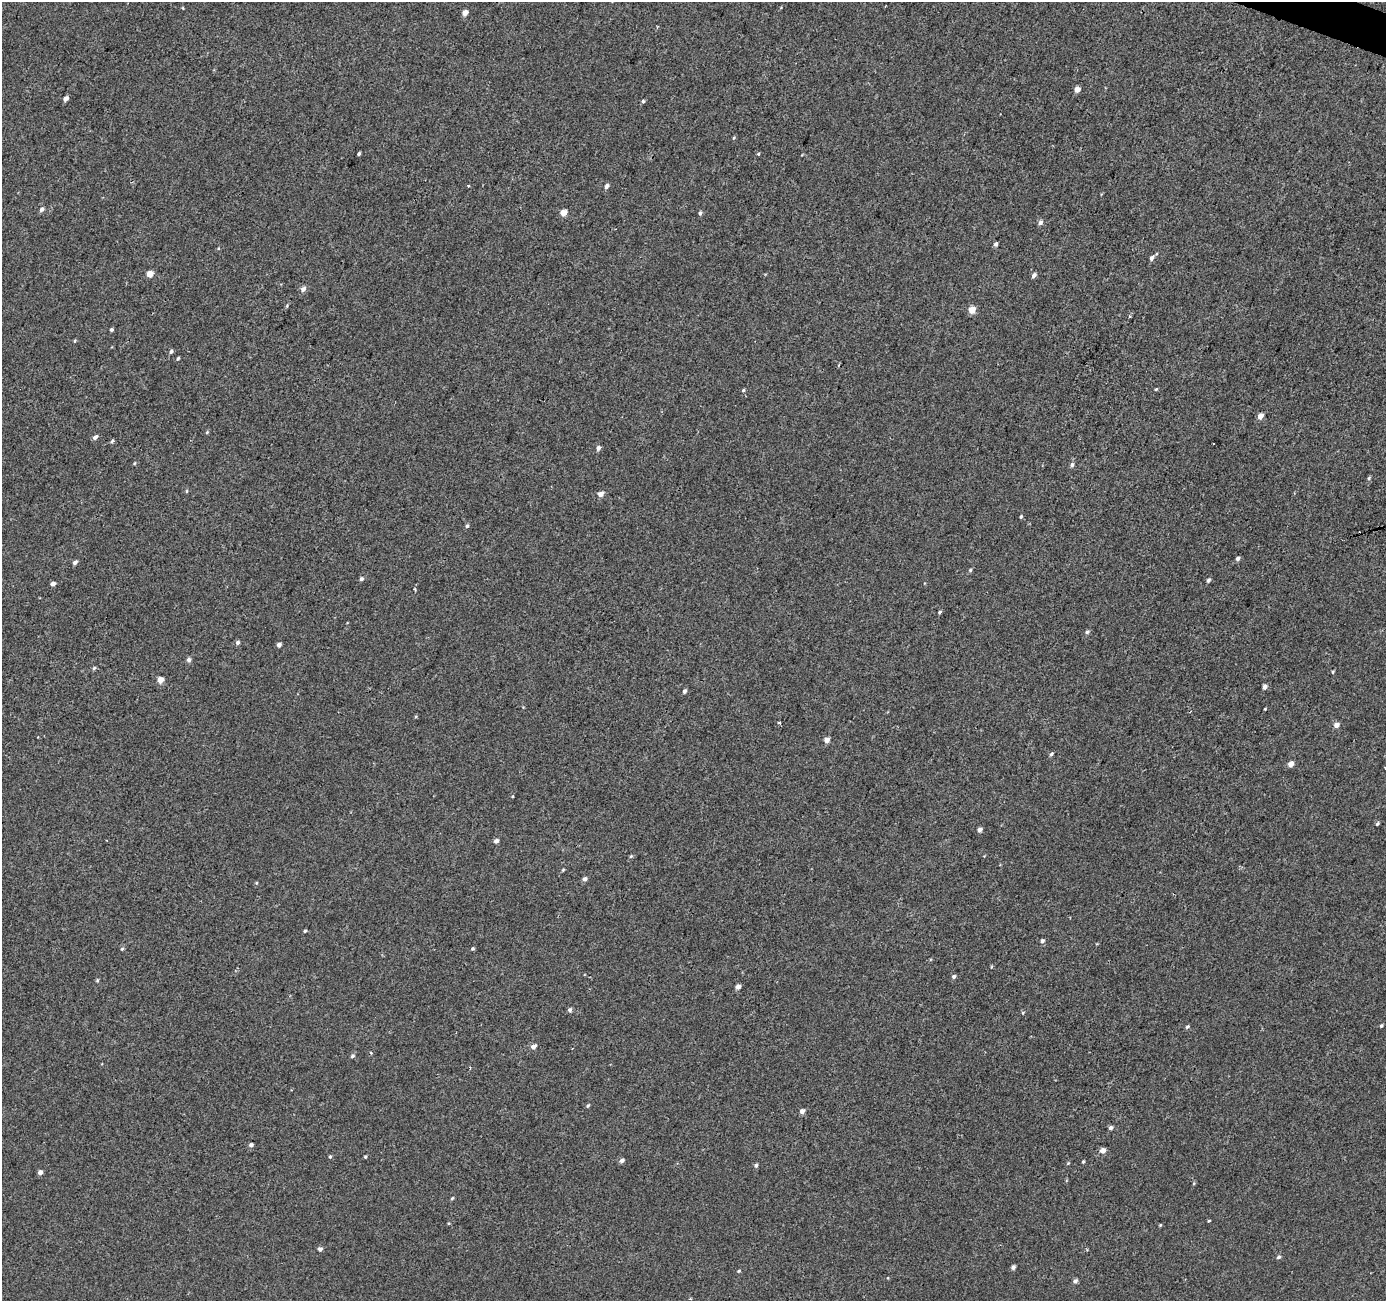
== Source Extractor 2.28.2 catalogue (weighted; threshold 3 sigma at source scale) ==
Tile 10 of 4 x 4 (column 2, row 3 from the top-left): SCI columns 1390-2773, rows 1572-2870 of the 5541 x 5676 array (HDU 1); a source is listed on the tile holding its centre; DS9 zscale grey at full resolution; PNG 1388 x 1303 px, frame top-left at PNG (2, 2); no overlay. Shown black and unused: <1% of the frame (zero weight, under 2 of 3 exposures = <1% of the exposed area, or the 3 px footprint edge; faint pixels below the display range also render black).
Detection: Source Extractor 2.28.2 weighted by HDU 2 'WHT'; one run over the whole footprint, this tile lists its part. Background -5.98e-04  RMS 0.0041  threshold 0.0186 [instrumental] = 3 sigma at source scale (4.5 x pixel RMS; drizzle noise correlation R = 1.50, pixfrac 1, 0.0396/0.0396 arcsec/px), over >= 5 px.
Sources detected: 109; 1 cosmic-ray / hot-pixel residue — not listed; the other 108 listed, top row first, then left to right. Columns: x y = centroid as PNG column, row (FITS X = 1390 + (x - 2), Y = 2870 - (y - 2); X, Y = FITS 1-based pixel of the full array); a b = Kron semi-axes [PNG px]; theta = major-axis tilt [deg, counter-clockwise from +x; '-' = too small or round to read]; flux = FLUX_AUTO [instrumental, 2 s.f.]
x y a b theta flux
183 8 5 3 - 0.32
465 13 5 4 - 3.1
1077 89 4 4 - 3.6
66 98 6 4 36 1.6
643 101 4 3 - 0.82
734 138 5 4 - 0.47
359 154 4 3 - 0.74
758 154 5 3 - 0.39
468 186 3 3 - 0.49
606 186 6 4 64 1.3
41 209 6 5 - 1.2
563 213 5 4 - 4.8
700 213 5 4 - 0.8
1040 223 6 5 - 1.5
996 244 5 4 - 1
1152 258 6 4 52 1.4
150 274 5 4 - 5.5
1034 275 6 4 58 1.4
303 289 6 5 - 1.8
287 306 5 3 - 0.43
972 310 5 5 - 6.5
1130 316 4 3 - 0.45
111 330 4 3 - 0.71
75 341 5 3 - 0.44
171 351 5 4 - 0.96
178 358 4 3 - 0.51
1156 389 4 3 - 0.44
743 390 5 4 - 0.49
1260 416 5 4 - 3.3
207 432 5 4 - 0.46
95 437 5 4 - 1.4
112 441 4 3 - 0.98
598 448 6 4 57 1.3
134 463 4 3 - 0.37
1072 465 6 5 - 0.97
1369 478 5 4 - 0.58
187 491 5 3 - 0.43
600 494 5 4 - 2.9
1021 516 4 3 - 0.54
467 526 5 4 - 0.72
1238 559 5 4 - 1.1
75 562 5 4 - 1.2
970 570 5 4 - 0.59
361 579 4 4 - 0.93
1208 580 5 4 - 0.94
53 584 5 4 - 1.5
414 589 4 3 - 0.45
939 612 5 3 - 0.6
1087 632 6 5 - 0.94
238 642 5 5 - 1.1
279 645 4 4 - 1.5
189 660 5 5 - 1.4
94 668 5 5 - 0.65
1333 672 4 3 - 0.46
160 680 5 4 - 4.6
1265 687 5 4 - 1.7
684 691 5 4 - 1.1
1265 709 3 2 - 0.34
779 723 4 3 - 0.91
1336 725 5 4 - 2.7
827 740 5 4 - 2.8
1051 754 5 4 - 0.79
1291 764 5 4 - 3.2
1385 769 3 2 - 0.55
1377 824 4 4 - 0.64
980 829 4 4 - 1.8
496 841 4 4 - 1.7
631 856 6 4 44 0.55
563 870 4 3 - 0.47
585 879 5 5 - 1.3
256 883 4 3 - 0.42
305 931 4 3 - 0.56
1042 941 5 4 - 0.98
122 949 5 4 - 0.5
473 949 3 3 - 0.56
954 976 5 4 - 0.87
97 980 5 4 - 0.49
738 987 5 4 - 2.2
570 1010 5 4 - 1.2
1023 1013 5 4 - 0.45
1381 1026 4 3 - 0.58
1187 1027 5 4 - 0.71
533 1046 5 4 - 2.4
370 1053 4 3 - 0.57
352 1056 5 4 - 0.78
470 1067 4 3 - 0.38
588 1106 5 4 - 0.55
802 1111 5 4 - 1.7
1111 1128 5 4 - 1.3
251 1145 5 4 - 1.2
1103 1150 5 4 - 2.7
330 1157 4 4 - 0.53
365 1157 4 3 - 0.49
622 1160 5 4 - 1.3
1083 1162 4 3 - 0.49
756 1165 5 4 - 0.9
40 1172 4 4 - 1.7
1194 1183 5 3 - 0.42
452 1198 5 4 - 0.5
1209 1221 4 3 - 0.38
1160 1225 4 4 - 0.39
320 1249 5 4 - 1.2
1278 1257 5 5 - 0.84
1013 1267 4 4 - 1.2
739 1271 4 4 - 0.53
888 1278 4 3 - 0.29
1075 1281 5 4 - 1.2
690 1299 4 3 - 0.43
Isophote crosses this tile's border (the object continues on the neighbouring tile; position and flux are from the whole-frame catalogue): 1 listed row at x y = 1385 769